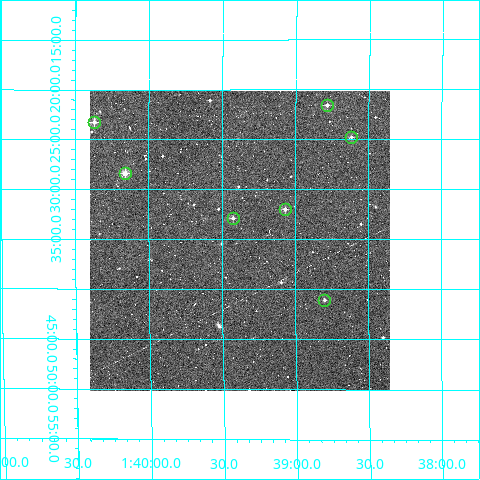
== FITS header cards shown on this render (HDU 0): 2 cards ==
NAXIS1  =                  300
NAXIS2  =                  300

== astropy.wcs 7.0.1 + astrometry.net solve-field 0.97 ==
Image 300 x 300 px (HDU 0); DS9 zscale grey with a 90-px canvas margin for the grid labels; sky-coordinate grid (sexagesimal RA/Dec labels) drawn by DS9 from the SOLVED WCS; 7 Tycho-2 reference stars matched to detected sources circled (green)
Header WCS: RA---TAN/DEC--TAN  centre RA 01:39:23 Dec -11:35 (24.84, -11.59 deg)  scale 6 arcsec/px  FOV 30.0' x 30.0'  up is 0 deg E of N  parity normal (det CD < 0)
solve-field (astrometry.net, Tycho-2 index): VERIFIED the header's WCS against the Tycho-2 star catalogue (verified at 2 index scales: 7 matches each, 0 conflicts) and refined it, rather than solving blind
Solved WCS: RA---TAN-SIP/DEC--TAN-SIP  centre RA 01:39:23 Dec -11:35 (24.85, -11.59 deg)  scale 6.02 arcsec/px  FOV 30.1' x 30.0'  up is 0 deg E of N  parity normal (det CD < 0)
The solver's refit moves the header's centre by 2.4 arcsec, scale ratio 1.004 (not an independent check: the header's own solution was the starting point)
Tycho-2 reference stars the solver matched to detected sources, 7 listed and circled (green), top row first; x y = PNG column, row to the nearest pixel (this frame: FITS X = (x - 90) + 1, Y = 300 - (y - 91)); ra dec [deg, ICRS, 3 dp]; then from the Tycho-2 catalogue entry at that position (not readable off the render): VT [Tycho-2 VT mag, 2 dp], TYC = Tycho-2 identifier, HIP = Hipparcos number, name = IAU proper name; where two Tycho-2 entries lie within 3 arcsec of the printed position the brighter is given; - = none
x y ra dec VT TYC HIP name
327 105 24.696 -11.360 11.45 5279-108-1 - -
94 122 25.092 -11.388 10.73 5279-453-1 - -
351 137 24.654 -11.413 12.41 5279-126-1 - -
125 173 25.040 -11.473 9.95 5279-242-1 7782 -
285 209 24.767 -11.533 11.21 5279-316-1 - -
233 218 24.856 -11.548 11.47 5279-523-1 - -
324 300 24.700 -11.684 11.42 5279-518-1 - -